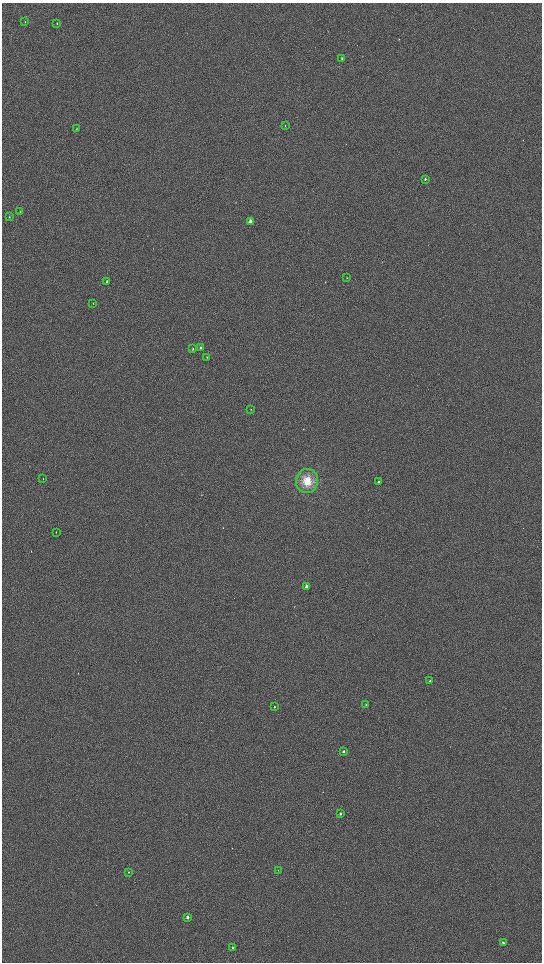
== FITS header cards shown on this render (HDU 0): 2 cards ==
NAXIS1  =                 1080 / length of data axis 1
NAXIS2  =                 1920 / length of data axis 2

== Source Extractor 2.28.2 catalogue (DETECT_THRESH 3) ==
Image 1080 x 1920 px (HDU 0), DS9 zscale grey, zoomed out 1/2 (1 PNG px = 2 x 2 image px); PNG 544 x 964 px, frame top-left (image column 1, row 1919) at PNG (2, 3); each listed source drawn as its Kron ellipse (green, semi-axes under 4 px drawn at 4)
Background 897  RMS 120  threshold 364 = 3 sigma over >= 5 px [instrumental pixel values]
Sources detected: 31; all 31 listed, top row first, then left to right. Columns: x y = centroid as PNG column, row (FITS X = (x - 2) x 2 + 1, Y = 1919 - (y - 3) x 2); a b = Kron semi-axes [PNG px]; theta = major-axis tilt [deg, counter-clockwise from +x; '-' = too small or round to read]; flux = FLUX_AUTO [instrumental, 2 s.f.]
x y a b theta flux
25 22 3 2 - 11000
57 23 3 2 - 17000
342 58 3 2 - 16000
285 126 3 2 - 14000
77 128 3 2 - 14000
425 179 3 2 - 29000
20 212 3 2 - 8300
9 217 3 2 - 11000
250 221 3 2 - 190000
347 278 3 2 - 9300
107 281 3 2 - 30000
93 303 4 2 - 10000
200 348 3 2 - 26000
193 349 3 2 - 17000
207 357 3 2 - 8700
251 409 3 2 - 9200
43 479 3 1 - 7700
307 481 12 11 - 420000
378 482 3 2 - 43000
56 532 2 2 - 7900
307 586 3 2 - 180000
430 681 2 2 - 20000
366 704 3 2 - 12000
274 707 2 2 - 19000
344 751 2 2 - 49000
340 814 3 2 - 40000
278 870 2 2 - 8000
129 872 2 2 - 20000
188 917 2 2 - 110000
503 942 2 2 - 40000
233 948 2 2 - 60000